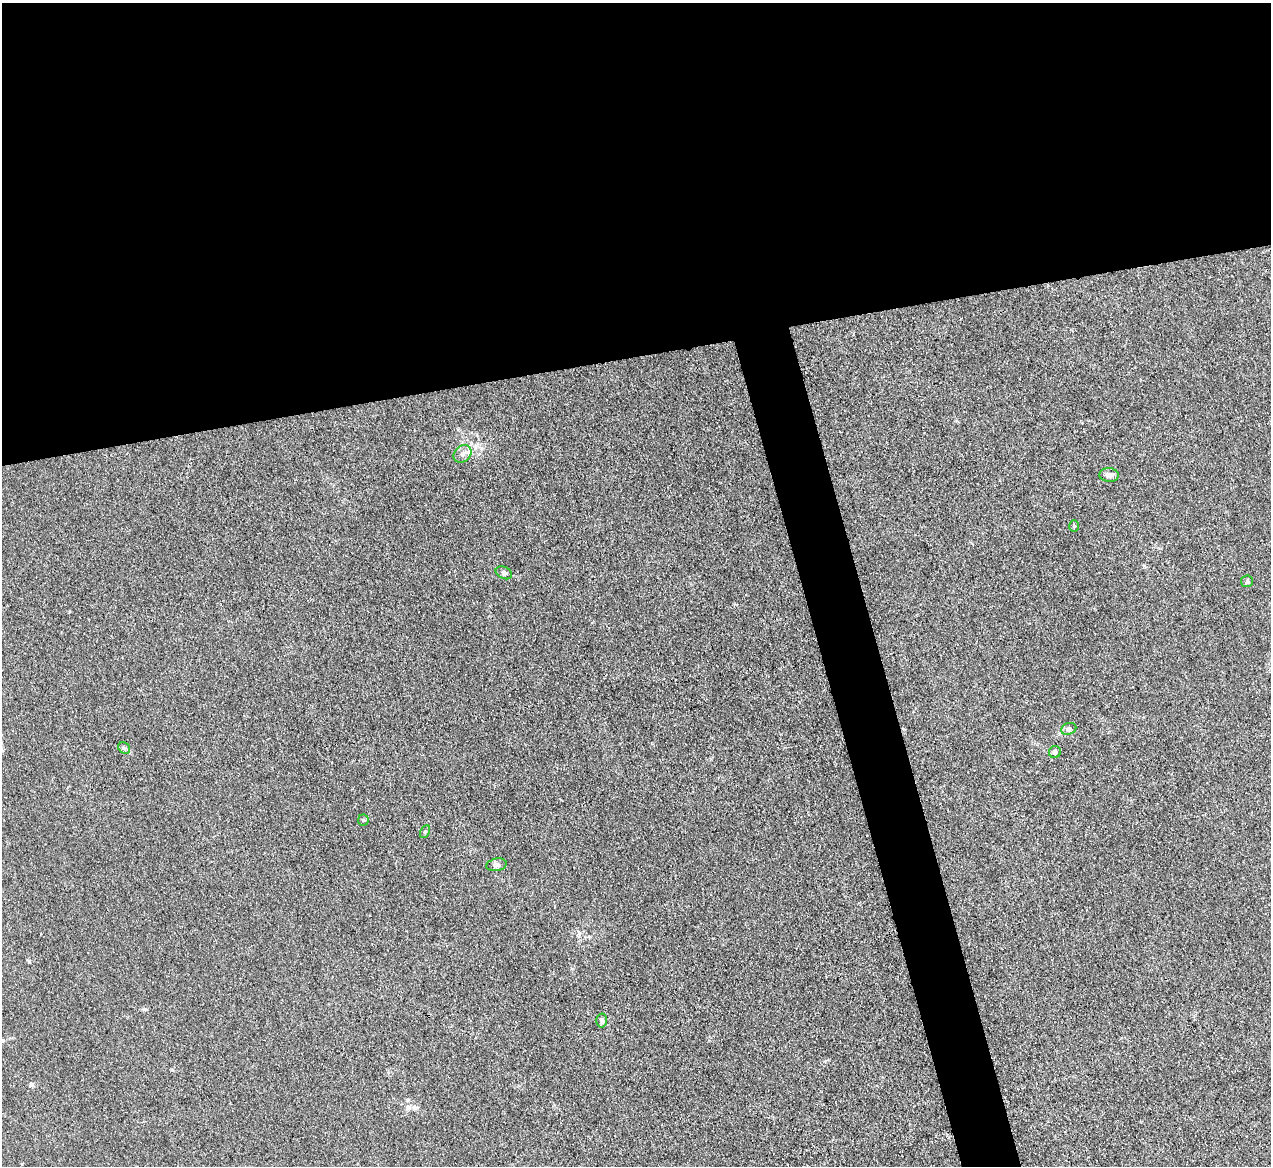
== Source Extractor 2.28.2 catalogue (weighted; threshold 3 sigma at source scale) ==
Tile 2 of 4 x 4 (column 2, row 1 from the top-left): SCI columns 1270-2538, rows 3635-4798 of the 5075 x 5060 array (HDU 1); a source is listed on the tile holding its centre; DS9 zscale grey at full resolution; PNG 1273 x 1168 px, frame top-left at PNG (2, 3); each listed source drawn as its Kron ellipse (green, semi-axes under 4 px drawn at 4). Shown black and unused: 34% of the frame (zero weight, under 3 of 4 exposures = <1% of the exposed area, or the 3 px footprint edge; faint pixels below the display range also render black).
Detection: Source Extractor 2.28.2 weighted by HDU 2 'WHT'; one run over the whole footprint, this tile lists its part. Background 0.0195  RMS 0.0047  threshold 0.021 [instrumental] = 3 sigma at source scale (4.5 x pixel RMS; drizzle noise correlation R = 1.50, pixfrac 1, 0.05/0.05 arcsec/px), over >= 5 px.
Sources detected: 12; all 12 listed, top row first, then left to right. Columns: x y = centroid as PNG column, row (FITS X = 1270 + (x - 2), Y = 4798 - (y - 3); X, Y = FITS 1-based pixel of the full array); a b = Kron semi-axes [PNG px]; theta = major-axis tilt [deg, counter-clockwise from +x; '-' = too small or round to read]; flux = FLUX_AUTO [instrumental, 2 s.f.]
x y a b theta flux
462 454 10 7 44 2.3
1109 475 9 7 -5 2.3
1074 526 6 5 - 0.69
504 573 8 6 -26 1.2
1247 581 6 6 - 0.84
1069 729 8 5 22 1.1
124 748 6 5 - 0.88
1055 752 6 6 - 1.5
363 820 5 5 - 0.56
425 832 7 4 63 0.71
497 865 10 6 11 1.4
602 1020 7 5 -86 1.2
Unlisted compact peaks at least as high as the median listed source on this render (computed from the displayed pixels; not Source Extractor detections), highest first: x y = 32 1084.